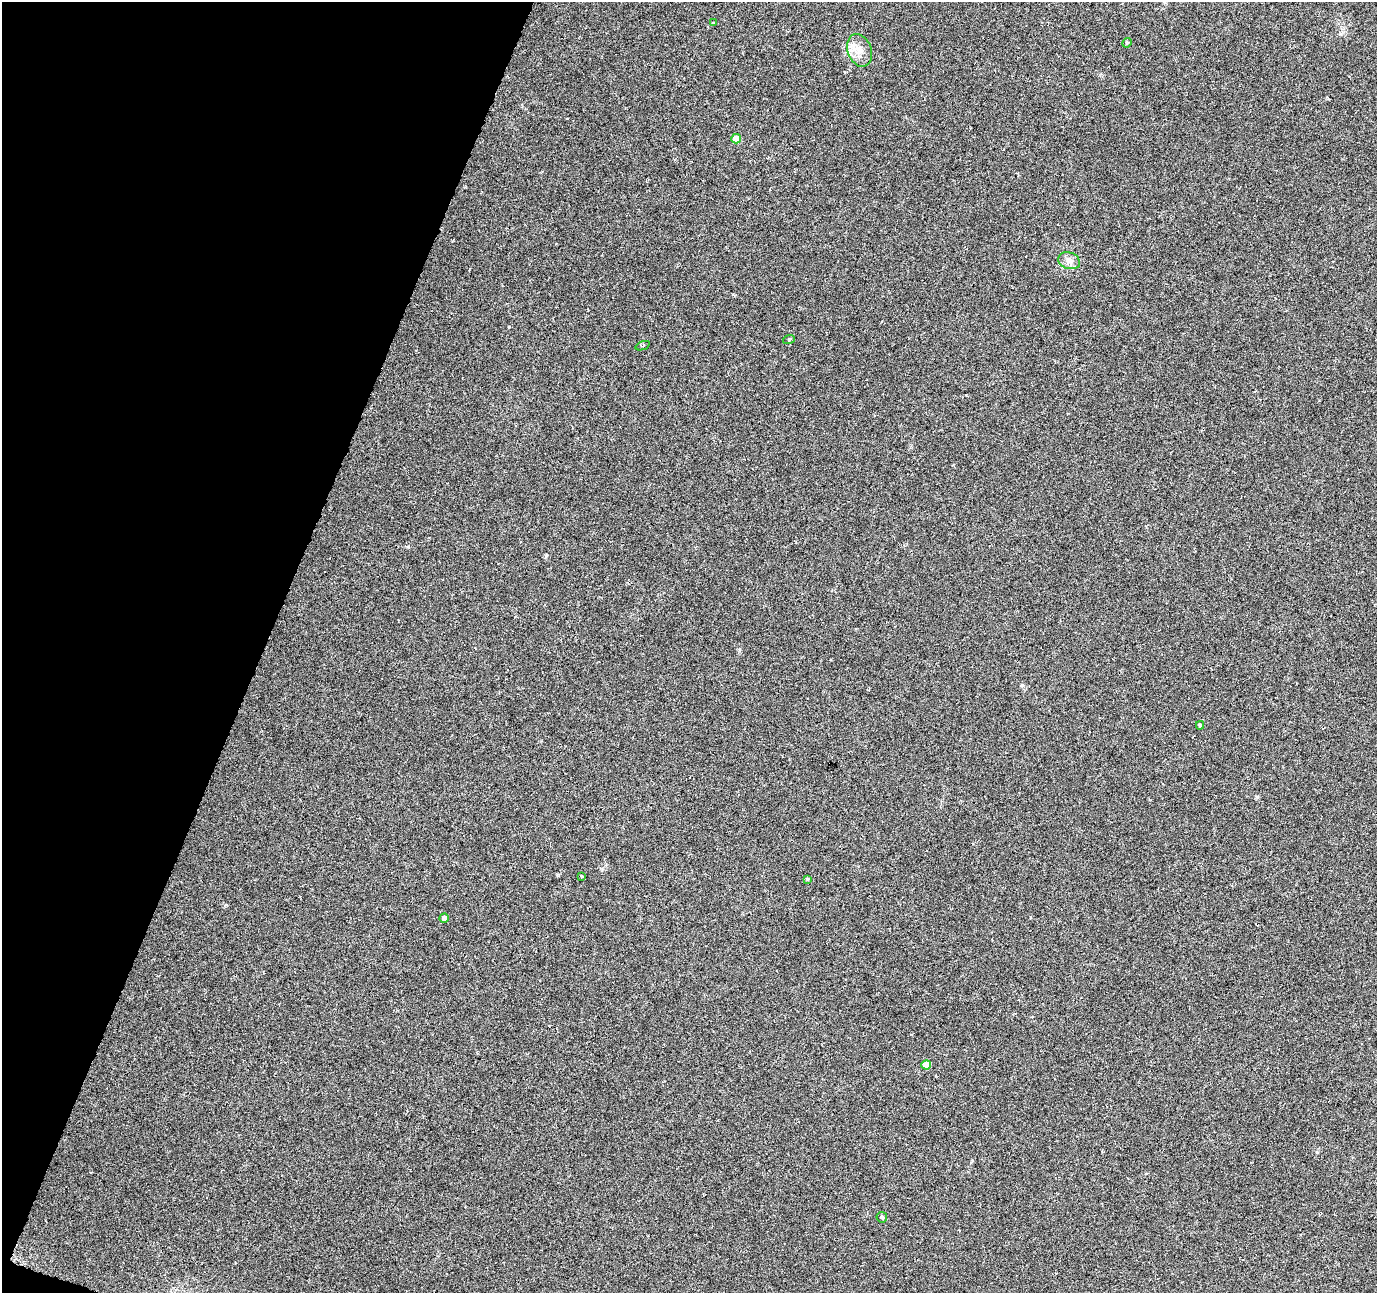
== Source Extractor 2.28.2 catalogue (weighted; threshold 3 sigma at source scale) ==
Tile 9 of 4 x 4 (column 1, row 3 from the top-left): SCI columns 6-1380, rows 1565-2855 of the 5505 x 5644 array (HDU 1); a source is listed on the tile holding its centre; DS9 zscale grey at full resolution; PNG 1379 x 1295 px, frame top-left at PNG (2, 2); each listed source drawn as its Kron ellipse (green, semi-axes under 4 px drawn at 4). Shown black and unused: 19% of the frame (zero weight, under 3 of 6 exposures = <1% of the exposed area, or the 3 px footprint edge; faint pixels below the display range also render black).
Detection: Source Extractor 2.28.2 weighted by HDU 2 'WHT'; one run over the whole footprint, this tile lists its part. Background 0.0271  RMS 0.0039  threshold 0.0158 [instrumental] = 3 sigma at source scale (4.09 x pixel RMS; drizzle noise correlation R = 1.36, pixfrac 0.8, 0.0396/0.0396 arcsec/px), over >= 5 px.
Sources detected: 17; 4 cosmic-ray / hot-pixel residue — neither listed nor drawn; the other 13 listed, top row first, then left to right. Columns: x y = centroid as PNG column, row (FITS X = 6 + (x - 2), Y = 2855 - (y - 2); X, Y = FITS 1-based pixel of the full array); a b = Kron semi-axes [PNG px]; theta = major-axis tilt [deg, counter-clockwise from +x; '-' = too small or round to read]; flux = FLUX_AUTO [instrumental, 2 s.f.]
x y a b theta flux
714 22 3 3 - 0.56
1127 43 5 4 - 0.44
860 50 17 12 -69 4
736 139 5 4 - 5.4
1069 261 11 8 -18 1.8
789 339 6 4 19 0.42
643 346 7 2 21 0.41
1200 725 4 3 - 0.56
582 876 4 3 - 0.3
807 879 4 4 - 0.4
444 918 4 4 - 1.4
926 1065 5 4 - 6.1
882 1217 5 5 - 0.59
Unlisted compact peaks at least as high as the median listed source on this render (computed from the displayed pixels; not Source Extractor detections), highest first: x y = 1022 685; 509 327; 408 547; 226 905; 739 650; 546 555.